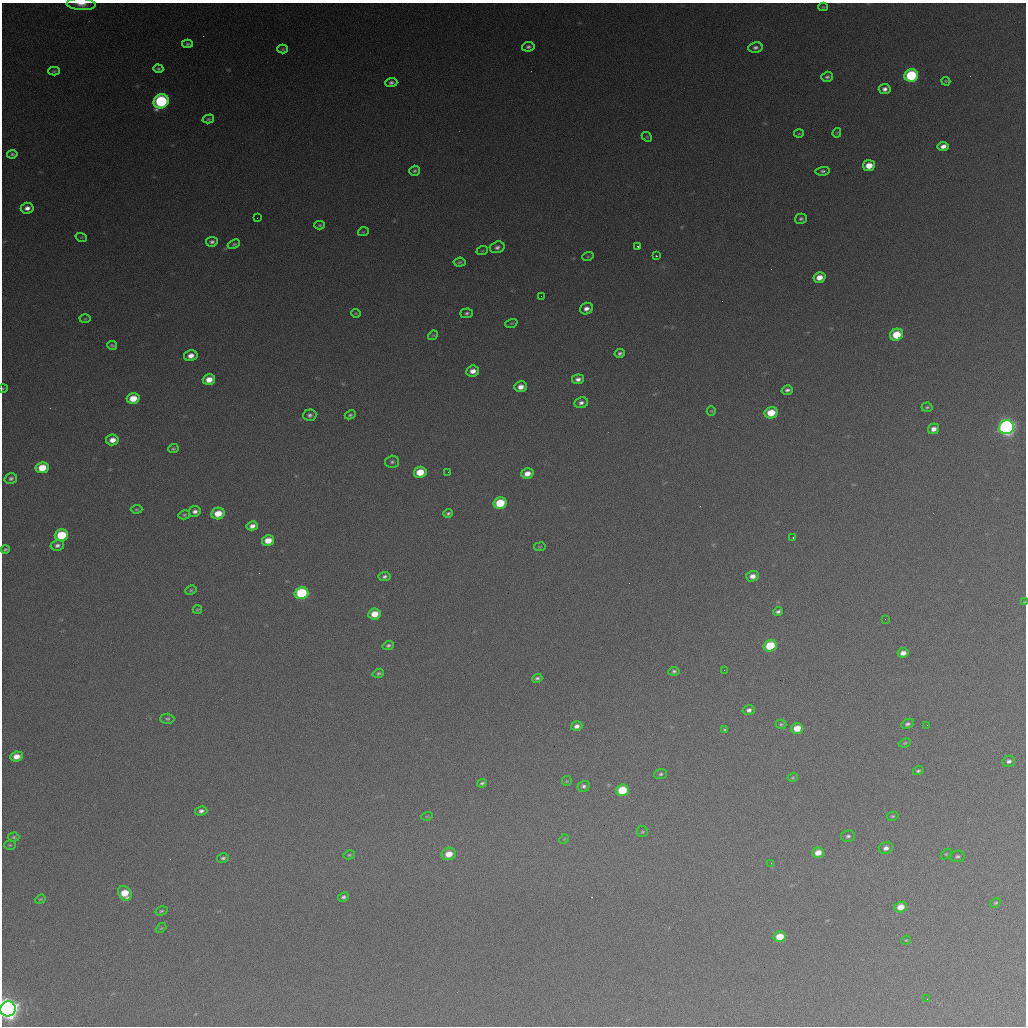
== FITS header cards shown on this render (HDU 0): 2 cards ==
NAXIS1  =                 1024 / length of data axis 1
NAXIS2  =                 1024 / length of data axis 2

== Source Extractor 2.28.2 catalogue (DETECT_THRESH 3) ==
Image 1024 x 1024 px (HDU 0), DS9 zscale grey, 1 PNG px = 1 image px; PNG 1028 x 1028 px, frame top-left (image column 1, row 1024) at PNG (2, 3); each listed source drawn as its Kron ellipse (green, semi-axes under 4 px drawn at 4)
Background 366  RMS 16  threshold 47.6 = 3 sigma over >= 5 px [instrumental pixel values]
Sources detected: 146; all 146 listed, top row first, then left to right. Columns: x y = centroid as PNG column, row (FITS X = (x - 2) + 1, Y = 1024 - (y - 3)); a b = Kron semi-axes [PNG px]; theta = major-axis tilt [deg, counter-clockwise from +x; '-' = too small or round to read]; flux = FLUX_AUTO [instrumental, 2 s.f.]
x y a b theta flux
81 4 14 6 -3 8.4e+03
823 7 5 4 - 1.2e+03
187 44 5 4 - 1.9e+03
528 47 6 4 11 2.8e+03
755 47 7 5 8 3.2e+03
283 49 5 4 - 1.5e+03
158 69 5 4 - 2.0e+03
54 71 6 4 2 1.5e+03
911 75 7 6 - 9.8e+04
827 77 6 5 - 2.5e+03
946 81 5 3 - 1.2e+03
391 82 6 4 3 2.9e+03
885 89 6 5 - 4.3e+03
161 101 8 7 - 1.5e+05
208 119 6 4 15 1.7e+03
837 133 5 3 - 9.2e+02
799 134 5 3 - 9.5e+02
647 137 6 4 -42 1.1e+03
943 146 5 4 - 6.2e+03
12 154 5 4 - 2.0e+03
869 166 6 5 - 1.6e+04
415 171 5 4 - 2.0e+03
823 171 7 4 6 2.4e+03
27 208 6 5 - 5.9e+03
257 218 2 2 - 4.9e+02
801 219 6 5 - 2.3e+03
320 225 5 4 - 1.6e+03
363 232 5 3 - 9.7e+02
81 237 6 3 -18 1.1e+03
212 242 6 5 - 3.1e+03
234 244 6 4 23 1.8e+03
638 246 3 2 - 1.3e+03
497 247 7 5 16 3.4e+03
482 251 6 3 19 9.1e+02
588 256 6 3 19 1.1e+03
656 256 3 3 - 1.3e+03
459 262 6 4 6 1.8e+03
819 277 6 5 - 1.1e+04
541 296 2 2 - 6.7e+02
586 309 6 5 - 5.5e+03
356 313 5 4 - 1.0e+03
467 313 6 5 - 2.4e+03
85 319 5 3 - 1.1e+03
511 323 6 4 18 1.3e+03
433 335 5 4 - 1.1e+03
897 335 7 5 28 3.3e+04
112 345 5 4 - 1.8e+03
620 353 5 4 - 2.7e+03
191 356 7 5 13 8.4e+03
473 371 6 5 - 7.8e+03
578 379 6 4 6 4.5e+03
209 380 6 5 - 1.3e+04
521 387 6 5 - 8.5e+03
3 389 5 3 - 9.9e+02
787 390 5 4 - 3.3e+03
133 398 6 5 - 1.9e+04
581 403 7 5 11 3.8e+03
927 407 5 4 - 1.8e+03
711 411 5 4 - 1.2e+03
771 413 7 5 12 2.4e+04
310 415 6 6 - 3.0e+03
350 415 5 4 - 1.9e+03
1007 427 7 7 - 4.2e+05
933 429 6 5 - 6.6e+03
112 440 6 5 - 9.1e+03
173 449 5 4 - 1.8e+03
392 462 7 6 - 2.5e+03
42 468 6 5 - 2.5e+04
420 472 6 5 - 2.4e+04
448 472 2 2 - 6.6e+02
527 474 6 5 - 1.0e+04
11 478 6 5 - 2.8e+03
500 503 6 5 - 4.4e+04
136 509 6 4 2 1.4e+03
195 511 6 5 - 4.5e+03
218 513 7 6 - 1.9e+04
448 513 4 3 - 2.0e+03
184 515 6 4 15 1.7e+03
252 526 5 4 - 5.6e+03
61 535 7 6 - 4.9e+04
793 538 3 2 - 1.9e+03
268 541 6 5 - 1.6e+04
57 545 7 5 13 3.8e+03
540 547 6 3 9 1.0e+03
5 549 4 3 - 1.8e+03
384 576 6 4 6 2.9e+03
752 576 6 5 - 6.9e+03
191 590 6 4 27 1.6e+03
301 593 7 6 - 8.1e+04
1024 602 4 3 - 8.6e+02
197 610 4 3 - 1.2e+03
778 612 5 4 - 2.8e+03
375 614 6 5 - 1.8e+04
885 619 2 2 - 2.4e+03
388 645 6 4 17 2.5e+03
770 646 6 5 - 4.8e+04
903 653 6 5 - 6.9e+03
724 670 2 2 - 9.8e+02
674 671 5 4 - 2.2e+03
378 673 6 4 19 2.0e+03
537 678 5 4 - 2.3e+03
749 710 6 5 - 3.5e+03
167 719 7 5 -2 2.1e+03
781 724 5 4 - 1.6e+03
907 724 7 4 27 2.6e+03
927 725 2 2 - 5.3e+02
577 726 6 4 19 4.9e+03
797 728 6 5 - 1.7e+04
725 730 3 3 - 1.6e+03
905 743 6 4 22 1.5e+03
16 756 6 5 - 9.8e+03
1009 761 6 5 - 3.6e+03
918 771 5 4 - 1.9e+03
661 774 6 5 - 2.0e+03
793 777 5 3 - 1.1e+03
567 781 5 4 - 1.1e+03
482 783 5 3 - 1.9e+03
584 786 6 5 - 3.0e+03
622 790 6 5 - 4.1e+04
201 811 6 4 14 3.7e+03
427 816 6 3 17 1.1e+03
893 816 6 4 13 1.5e+03
642 832 5 5 - 1.6e+03
848 836 7 5 10 2.6e+03
14 837 6 4 2 1.9e+03
564 839 5 4 - 1.2e+03
10 845 6 5 - 1.5e+03
886 848 7 6 - 4.9e+03
818 853 6 5 - 1.1e+04
449 854 7 6 - 1.5e+04
946 854 6 4 44 1.1e+03
349 855 6 4 14 1.6e+03
957 856 7 5 11 2.5e+03
223 858 6 4 12 2.4e+03
771 863 2 2 - 4.7e+02
125 893 8 6 -53 2.3e+04
343 897 6 4 28 2.8e+03
40 899 6 4 21 1.4e+03
995 903 5 4 - 1.7e+03
901 907 6 5 - 1.4e+04
161 911 6 4 17 1.7e+03
161 928 6 3 43 1.2e+03
780 937 6 5 - 2.3e+04
906 940 5 4 - 1.1e+03
927 999 2 2 - 5.5e+02
8 1009 8 7 - 1.1e+06
At the frame edge (FLAGS 8, measured only in part): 4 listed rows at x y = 81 4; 3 389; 1024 602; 8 1009